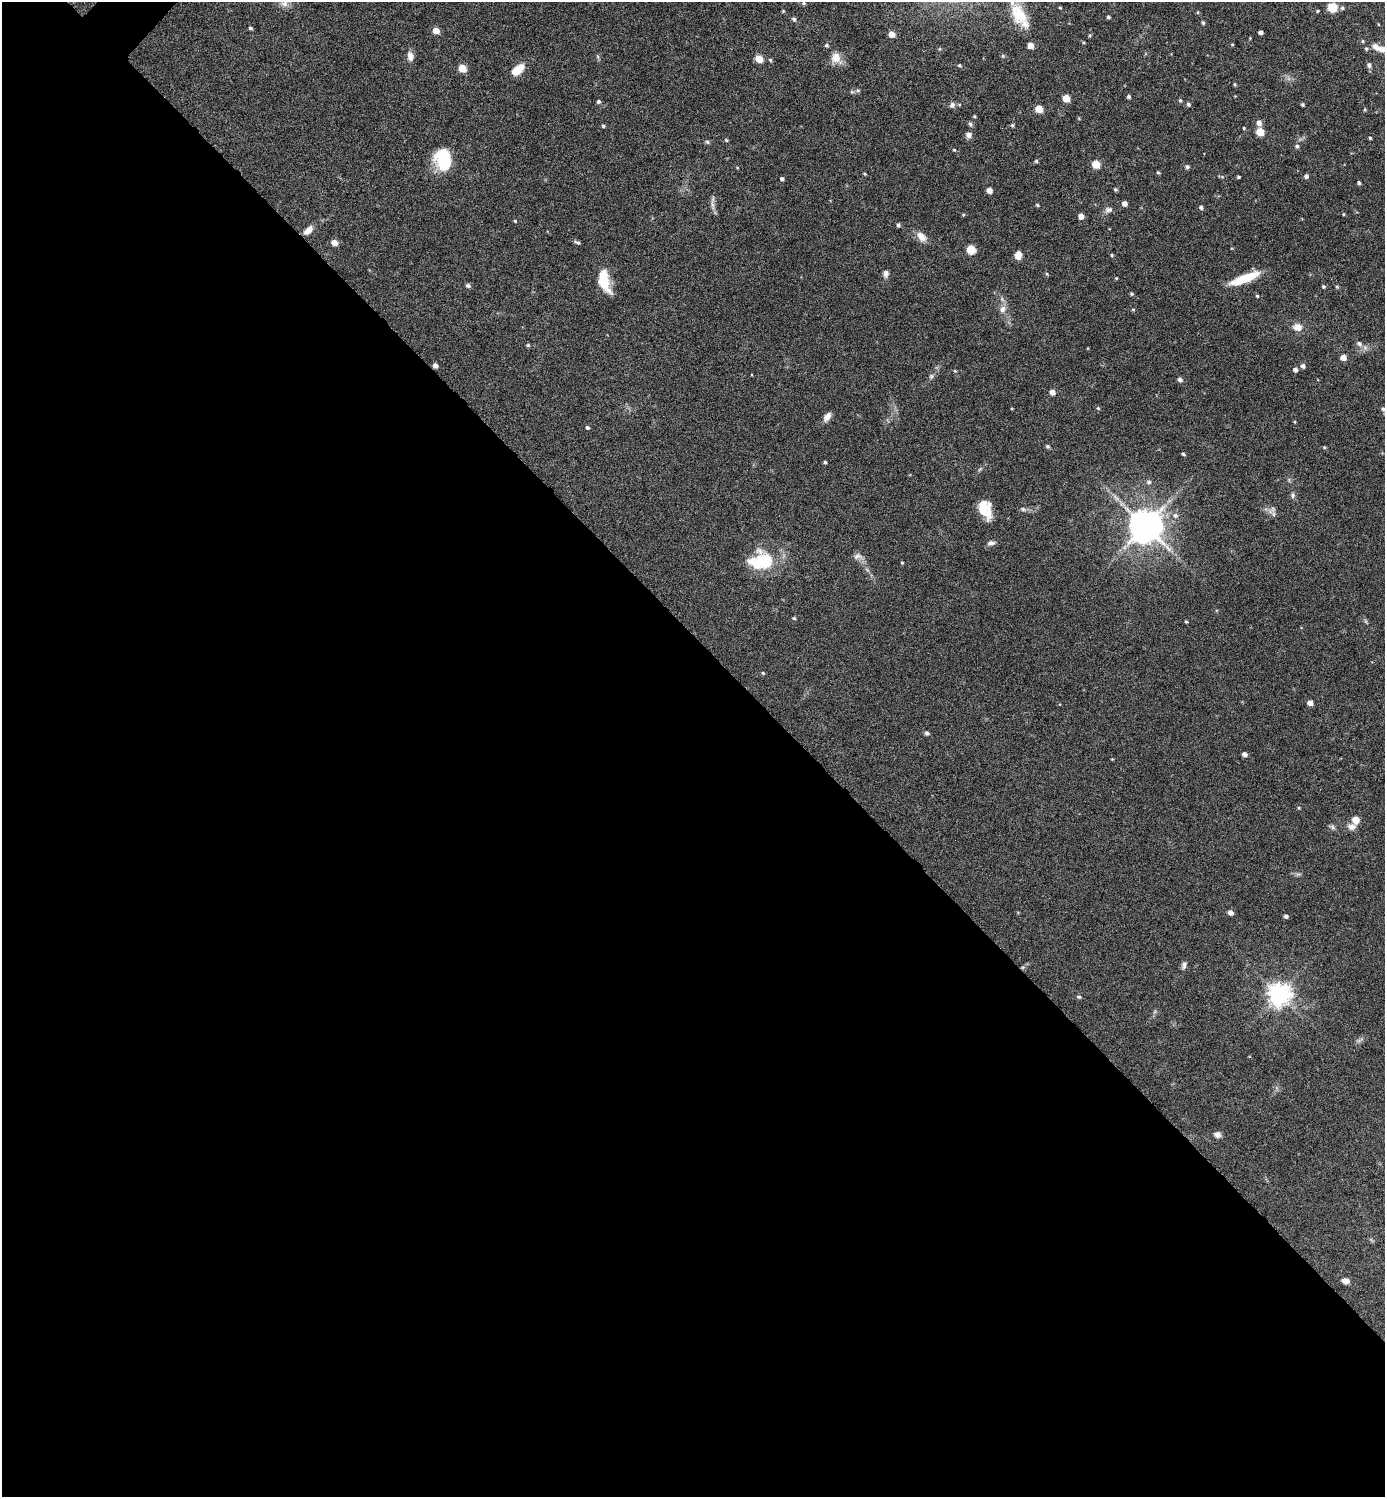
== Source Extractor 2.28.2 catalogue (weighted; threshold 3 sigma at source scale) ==
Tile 14 of 4 x 4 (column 2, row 4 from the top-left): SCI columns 1539-2921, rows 4-1498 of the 5985 x 5984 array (HDU 1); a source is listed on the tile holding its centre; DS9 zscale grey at full resolution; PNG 1387 x 1499 px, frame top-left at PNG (2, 2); no overlay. Shown black and unused: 58% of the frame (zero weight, under 4 of 8 exposures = <1% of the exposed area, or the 3 px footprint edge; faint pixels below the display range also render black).
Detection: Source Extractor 2.28.2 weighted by HDU 2 'WHT'; one run over the whole footprint, this tile lists its part. Background 0.121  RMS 0.0053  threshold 0.0215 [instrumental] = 3 sigma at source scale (4.09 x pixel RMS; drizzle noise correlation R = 1.36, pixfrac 0.8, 0.05/0.05 arcsec/px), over >= 5 px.
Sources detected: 145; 1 inside a brighter object's white glare — not listed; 1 inside a brighter listed object's ellipse — not listed separately; the other 143 listed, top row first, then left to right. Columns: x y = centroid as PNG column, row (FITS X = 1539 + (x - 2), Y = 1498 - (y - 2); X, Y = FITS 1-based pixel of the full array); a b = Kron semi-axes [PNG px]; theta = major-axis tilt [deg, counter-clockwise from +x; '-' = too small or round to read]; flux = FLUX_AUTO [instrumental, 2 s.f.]
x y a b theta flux
804 3 5 4 - 0.69
284 4 11 7 0 2.3
1332 7 6 5 - 19
1060 8 4 3 - 0.43
1342 8 5 5 - 0.8
783 11 4 4 - 0.45
1318 11 3 3 - 0.48
1198 12 5 3 - 0.42
1019 14 30 16 -64 16
1108 17 4 4 - 0.73
794 19 6 4 -45 1
1203 23 5 4 - 0.79
250 28 4 3 - 0.74
436 31 6 5 - 5.3
1261 32 4 4 - 1.5
892 34 5 5 - 4.2
1363 41 5 3 - 0.49
1083 42 4 3 - 0.52
1232 44 4 3 - 0.43
826 45 6 4 -1 0.77
1030 46 5 5 - 4.9
1366 49 5 4 - 0.69
1383 49 14 8 -1 3.9
410 56 11 7 -79 3.1
1003 56 5 4 - 0.66
836 58 12 12 - 5
759 59 5 5 - 9
770 60 5 4 - 0.64
959 65 5 4 - 0.65
1369 65 6 5 - 1.3
462 68 6 5 - 9.4
517 70 14 8 40 8.7
1235 84 5 3 - 0.52
858 90 6 4 1 0.72
852 92 6 4 -18 0.67
1129 97 4 4 - 0.9
1066 98 5 5 - 8.9
1180 100 5 4 - 0.67
598 102 5 4 - 0.95
1188 104 5 4 - 1.1
1302 104 4 4 - 0.72
952 105 8 7 - 1.5
1039 109 5 5 - 9
1365 109 4 4 - 0.52
974 116 4 3 - 0.47
1259 123 6 5 - 2.5
970 124 6 5 - 0.91
1012 125 5 4 - 0.62
603 126 4 4 - 0.7
1244 128 4 3 - 0.46
1260 132 5 5 - 11
969 135 7 6 - 2
1370 138 3 3 - 0.53
726 140 5 4 - 0.55
707 142 6 5 - 0.76
1297 146 5 5 - 0.91
954 150 5 4 - 0.49
443 159 23 17 -77 20
1036 161 4 4 - 0.72
1096 164 5 5 - 11
1187 167 6 5 - 0.96
1158 172 4 4 - 0.55
1306 176 5 4 - 1.3
1238 177 4 3 - 0.61
782 179 4 4 - 0.84
1359 183 4 3 - 0.77
1115 189 4 4 - 0.74
989 190 5 4 - 3.1
712 204 9 4 -71 1.5
1124 204 4 4 - 2.6
1037 205 4 3 - 0.62
1201 207 5 4 - 1.1
1109 210 11 7 7 1.7
1343 214 5 3 - 0.41
1081 216 5 4 - 3.4
515 221 4 3 - 0.46
898 225 5 4 - 0.94
308 230 13 7 42 3.5
921 237 15 9 -47 3.9
334 242 7 6 - 2.7
577 242 10 4 -26 0.96
971 250 6 5 - 15
1018 255 9 7 83 3.2
1112 255 4 4 - 0.52
886 274 9 6 -87 1.8
1047 274 5 3 - 0.52
1116 278 4 3 - 0.41
1244 278 34 8 21 15
603 280 26 12 -63 12
468 286 5 5 - 1.2
1323 286 4 4 - 0.67
1337 287 5 3 - 0.49
1131 294 5 4 - 0.66
1257 296 4 4 - 0.51
1002 309 10 7 66 2.5
1297 327 12 9 -8 4.1
1359 343 7 6 - 1.6
528 345 6 5 - 0.6
1343 357 5 5 - 4
435 366 4 4 - 2
1303 366 5 5 - 1.4
1295 370 5 5 - 1.6
955 371 5 4 - 0.48
931 376 7 5 46 0.97
1180 379 5 5 - 1.4
1052 392 5 5 - 2.6
1098 408 5 4 - 0.6
1383 409 6 5 - 0.98
827 417 12 6 53 2.8
1295 422 5 3 - 0.38
587 427 4 4 - 0.83
1048 446 6 4 -2 0.77
1324 447 4 3 - 0.54
1183 454 4 3 - 0.7
825 462 4 4 - 0.61
1149 482 7 6 - 1.2
1293 495 7 6 - 1.2
985 509 20 12 -68 11
1023 509 6 5 - 0.82
1273 514 7 4 -90 1
1175 515 8 7 - 1.7
1145 526 9 9 - 1100
991 543 10 5 4 1.6
857 556 12 7 13 2.1
763 561 19 13 2 33
902 563 4 3 - 0.46
794 618 4 4 - 0.6
1186 622 4 3 - 0.48
763 673 5 4 - 0.5
1310 703 6 5 - 2.1
927 733 5 5 - 1
1244 754 5 4 - 1.7
1299 808 4 4 - 0.51
1355 820 8 7 - 4.4
1333 827 7 5 -61 1.1
1351 827 11 8 -3 2.7
1230 912 5 5 - 2.1
1286 916 5 4 - 1.2
1184 965 10 5 81 1.4
1279 994 8 7 - 360
1079 997 6 4 -13 0.79
1217 1135 8 7 - 1.9
1345 1281 8 6 -22 2.5
Overlapping masked pixels (flux is a lower limit): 1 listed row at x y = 435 366
Isophote crosses this tile's border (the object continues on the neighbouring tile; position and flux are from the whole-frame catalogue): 2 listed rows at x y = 1019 14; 1383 49